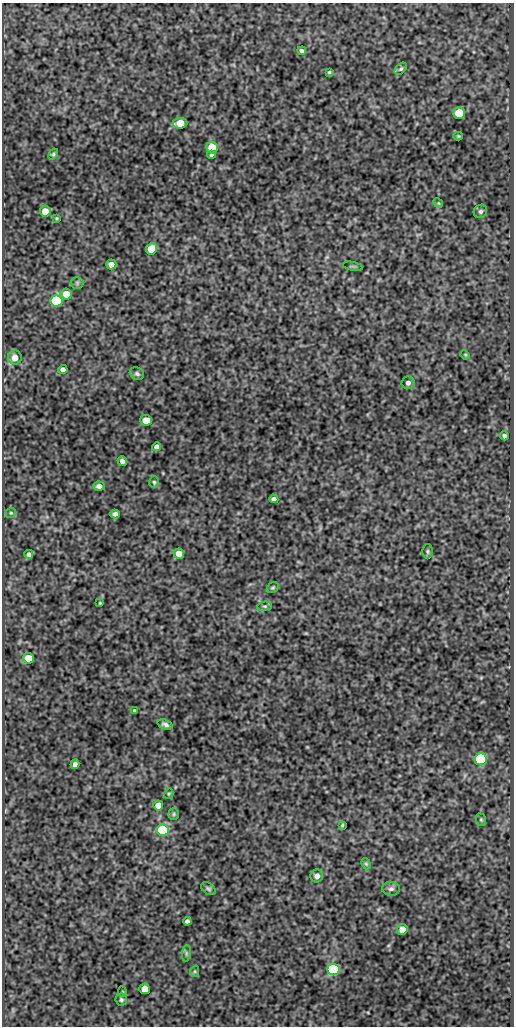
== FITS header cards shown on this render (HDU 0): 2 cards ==
NAXIS1  =                  512
NAXIS2  =                 1024

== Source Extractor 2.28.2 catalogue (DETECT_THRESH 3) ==
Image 512 x 1024 px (HDU 0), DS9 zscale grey, 1 PNG px = 1 image px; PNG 516 x 1028 px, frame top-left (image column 1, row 1024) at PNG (2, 3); each listed source drawn as its Kron ellipse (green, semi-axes under 4 px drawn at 4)
Background 141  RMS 0.53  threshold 1.59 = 3 sigma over >= 5 px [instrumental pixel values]
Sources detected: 62; all 62 listed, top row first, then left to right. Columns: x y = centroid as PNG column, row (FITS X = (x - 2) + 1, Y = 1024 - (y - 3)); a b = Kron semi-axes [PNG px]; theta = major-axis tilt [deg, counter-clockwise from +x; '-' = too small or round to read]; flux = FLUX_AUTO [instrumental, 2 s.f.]
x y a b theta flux
302 51 4 4 - 77
401 69 7 4 44 61
329 72 4 4 - 42
459 113 6 5 - 1300
180 123 7 5 5 710
458 136 4 4 - 43
212 148 6 5 - 1400
53 154 6 4 61 54
211 155 4 4 - 63
438 203 5 4 - 37
45 211 5 5 - 390
480 211 7 6 - 91
56 218 4 3 - 37
151 249 6 5 - 840
111 264 5 4 - 270
353 266 10 3 -11 45
77 283 6 6 - 68
66 294 5 5 - 430
56 301 6 6 - 3800
465 355 5 4 - 36
15 358 7 7 - 340
63 370 4 4 - 150
137 374 7 6 - 86
408 383 6 6 - 140
146 420 6 5 - 460
504 436 4 4 - 91
156 447 4 4 - 130
122 461 5 4 - 130
154 482 6 5 - 59
99 486 5 4 - 170
274 499 5 4 - 110
11 513 5 4 - 47
115 514 4 4 - 120
427 551 7 5 -89 63
29 554 4 4 - 94
179 554 5 5 - 310
273 588 6 5 - 52
100 603 4 3 - 35
265 606 7 5 5 62
28 658 5 5 - 710
135 711 4 3 - 66
165 724 8 4 -20 110
481 759 6 6 - 5200
75 764 5 4 - 120
169 794 5 4 - 39
158 805 5 5 - 330
174 814 6 5 - 56
481 820 6 5 - 51
342 825 3 3 - 37
163 830 6 5 - 4600
366 864 6 4 -68 46
317 876 6 6 - 170
208 889 8 5 -38 73
391 889 9 7 1 130
187 921 4 4 - 92
402 929 5 5 - 360
186 953 8 4 82 65
333 969 6 6 - 4300
195 971 6 4 72 42
145 989 5 5 - 510
123 992 5 3 - 29
121 1000 6 6 - 68